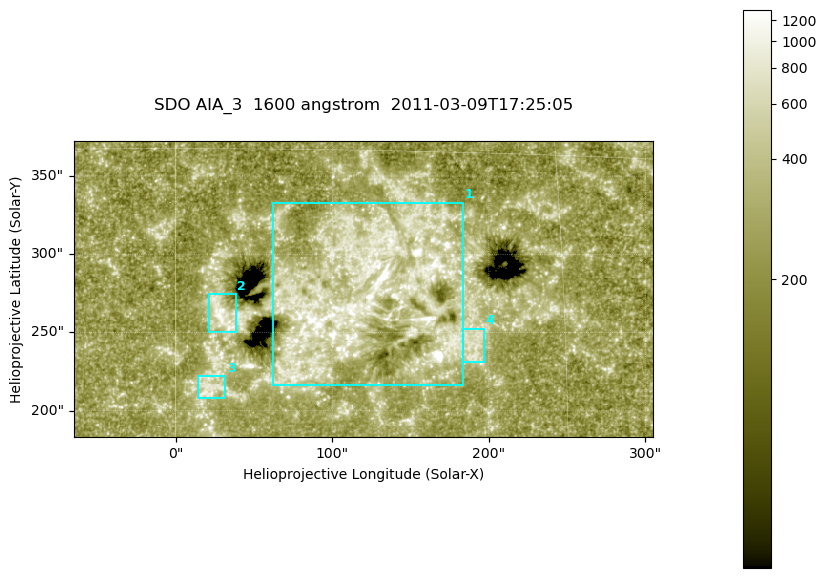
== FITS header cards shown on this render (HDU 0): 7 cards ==
TELESCOP= 'SDO     '           /
INSTRUME= 'AIA_3   '           /
WAVELNTH=                 1600 /
WAVEUNIT= 'angstrom'           /
DATE-OBS= '2011-03-09T17:25:05.119' /
CTYPE1  = 'HPLN-TAN'           /
CTYPE2  = 'HPLT-TAN'           /

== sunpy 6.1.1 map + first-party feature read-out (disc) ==
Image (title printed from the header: SDO AIA_3  1600 angstrom  2011-03-09T17:25:05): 607 x 311 px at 0.609 arcsec/px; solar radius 967 arcsec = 1586 px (partial field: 2.4% of the solar disc is inside the frame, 100% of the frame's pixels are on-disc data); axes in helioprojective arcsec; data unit not stated in the header (colour bar unlabelled)
Pointing: header CRPIX1/2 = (2052.59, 2044.23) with CRVAL1/2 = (0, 0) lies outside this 607 x 311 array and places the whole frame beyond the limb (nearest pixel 1.42 R_sun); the SolarSoft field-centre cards XCEN/YCEN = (119.7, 277.8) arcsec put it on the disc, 1856 arcsec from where CRPIX/CRVAL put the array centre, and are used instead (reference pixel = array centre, CRVAL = XCEN/YCEN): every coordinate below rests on XCEN/YCEN
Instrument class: DISC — disc imager (sunpy class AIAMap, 1600 A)
Bright regions (active regions / flare kernels): reference = the on-disc median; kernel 5 px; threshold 5 sigma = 406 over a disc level ~255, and >= 1.15x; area >= 188 px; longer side >= 4 px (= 2.4 arcsec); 4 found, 4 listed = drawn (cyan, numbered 1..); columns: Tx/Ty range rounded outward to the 2 arcsec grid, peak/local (2 s.f.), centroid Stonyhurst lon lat
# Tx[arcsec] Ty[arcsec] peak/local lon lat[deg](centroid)
1 62..184 216..334 6.8 +7 +9
2 20..40 250..276 4.8 +2 +8
3 14..32 208..222 3.6 +1 +6
4 182..198 230..254 3.2 +11 +7